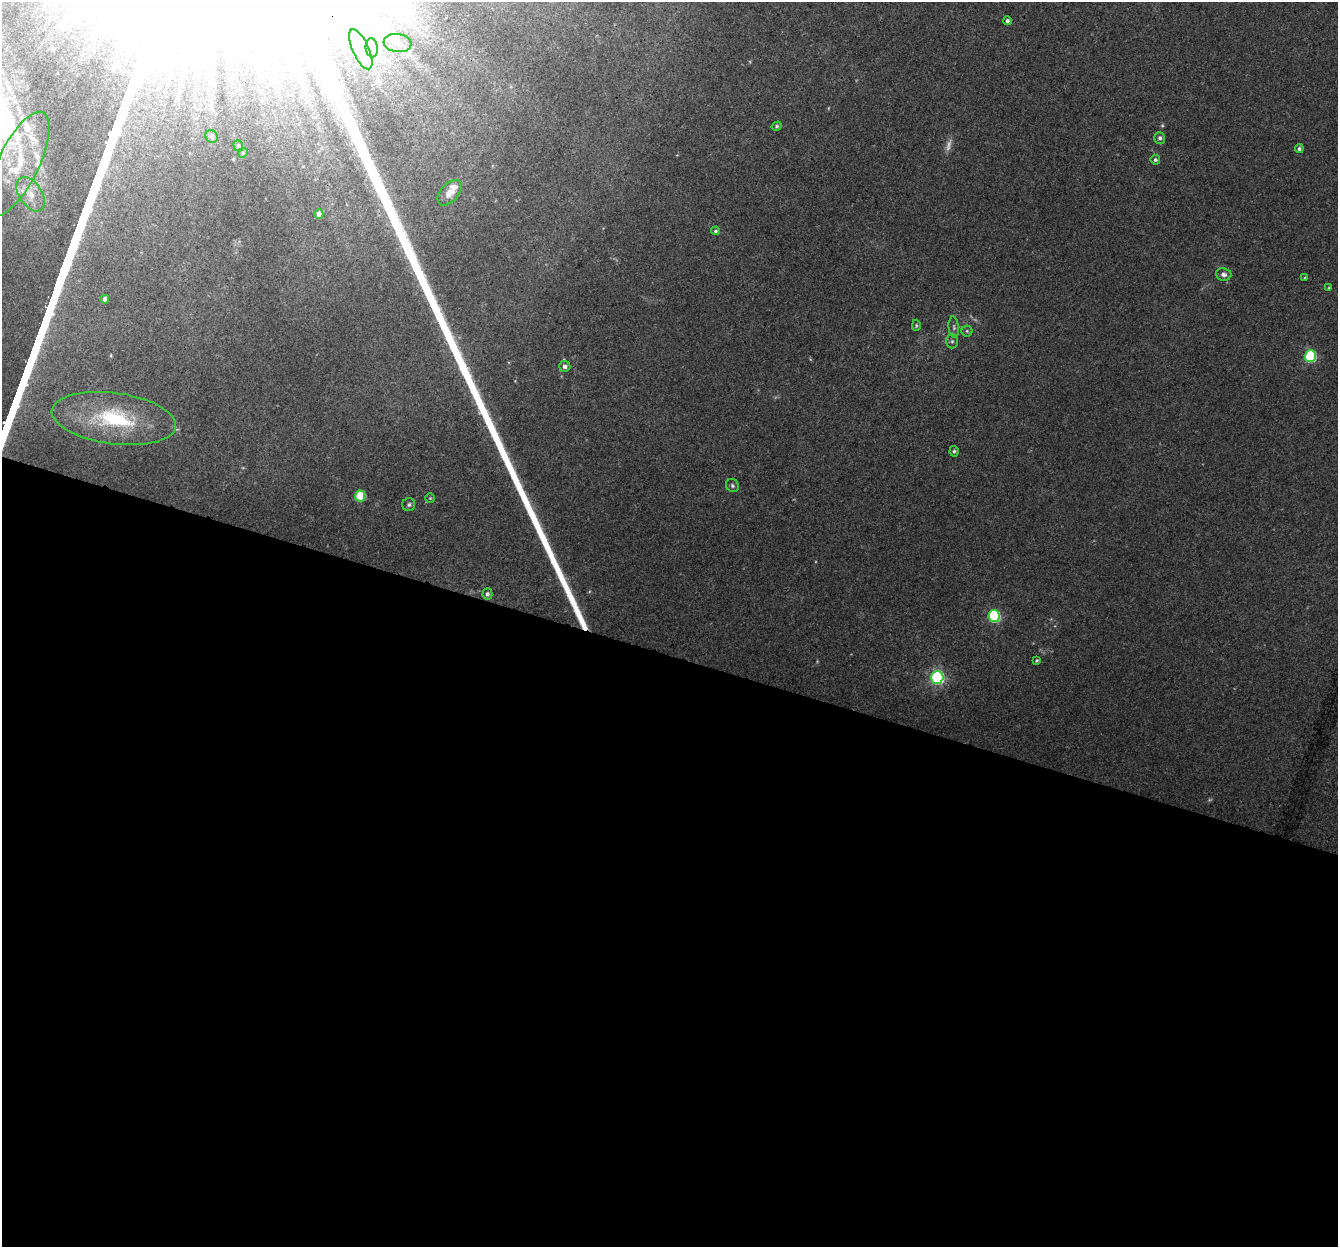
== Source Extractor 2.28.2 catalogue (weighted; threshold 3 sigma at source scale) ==
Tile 14 of 4 x 4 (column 2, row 4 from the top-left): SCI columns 1357-2692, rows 272-1516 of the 5396 x 5587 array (HDU 1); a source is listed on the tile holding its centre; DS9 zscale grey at full resolution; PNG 1340 x 1249 px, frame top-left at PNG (2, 2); each listed source drawn as its Kron ellipse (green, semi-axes under 4 px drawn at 4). Shown black and unused: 47% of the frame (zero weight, under 3 of 4 exposures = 5% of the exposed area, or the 3 px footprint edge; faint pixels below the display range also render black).
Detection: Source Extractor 2.28.2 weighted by HDU 2 'WHT'; one run over the whole footprint, this tile lists its part. Background 0.0321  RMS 0.004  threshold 0.0179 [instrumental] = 3 sigma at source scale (4.5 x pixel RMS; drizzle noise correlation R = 1.50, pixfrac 1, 0.0396/0.0396 arcsec/px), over >= 5 px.
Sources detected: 41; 1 too faint to see at this stretch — neither listed nor drawn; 4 inside a brighter listed object's ellipse — not listed separately; the other 36 listed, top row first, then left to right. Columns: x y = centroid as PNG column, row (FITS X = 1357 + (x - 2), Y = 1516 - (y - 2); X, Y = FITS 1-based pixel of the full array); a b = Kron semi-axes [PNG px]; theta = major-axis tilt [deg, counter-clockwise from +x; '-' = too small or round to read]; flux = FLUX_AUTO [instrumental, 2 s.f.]
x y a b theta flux
1007 21 4 4 - 1.1
397 43 14 9 -7 4.1
372 48 9 6 -83 2.2
361 49 22 8 -66 5.9
777 126 5 4 - 0.68
212 137 7 6 - 0.85
1160 138 6 5 - 0.92
238 146 6 4 -69 0.64
1299 149 4 4 - 0.77
243 153 5 4 - 0.53
1155 160 5 5 - 0.9
18 164 57 20 64 28
450 193 15 9 47 3.8
31 194 19 11 -57 6.4
319 214 5 4 - 2.4
715 231 4 4 - 0.71
1224 274 8 6 -7 1.8
1305 277 4 4 - 0.41
1329 288 4 3 - 0.66
105 299 4 4 - 1.7
916 325 6 4 89 0.57
954 327 11 5 -85 1.2
967 331 5 5 - 0.65
952 341 7 6 - 0.9
1310 356 6 5 - 38
565 366 6 5 - 1.4
114 418 62 25 -8 41
954 451 5 4 - 0.7
732 485 7 6 - 0.86
360 496 5 5 - 16
430 498 4 4 - 0.45
409 505 6 6 - 0.87
487 594 5 5 - 1
994 616 6 5 - 41
1037 660 4 4 - 0.56
937 677 6 6 - 85